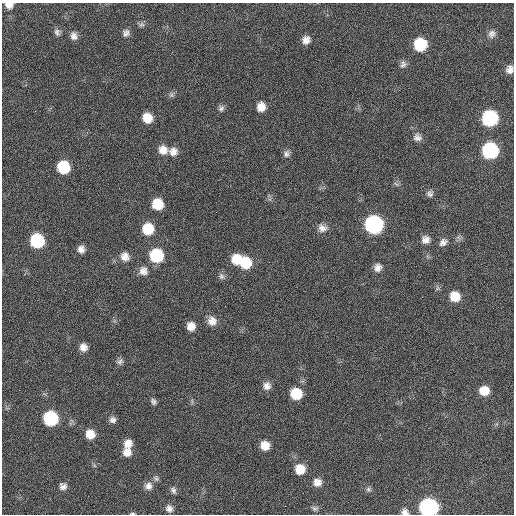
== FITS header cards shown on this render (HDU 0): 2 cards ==
NAXIS1  =                  512 / Axis length
NAXIS2  =                  512 / Axis length

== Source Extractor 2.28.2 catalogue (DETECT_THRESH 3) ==
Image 512 x 512 px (HDU 0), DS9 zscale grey, 1 PNG px = 1 image px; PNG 516 x 516 px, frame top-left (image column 1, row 512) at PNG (2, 3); no overlay
Background 22.9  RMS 5.3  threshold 15.9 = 3 sigma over >= 5 px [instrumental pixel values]
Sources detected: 66; all 66 listed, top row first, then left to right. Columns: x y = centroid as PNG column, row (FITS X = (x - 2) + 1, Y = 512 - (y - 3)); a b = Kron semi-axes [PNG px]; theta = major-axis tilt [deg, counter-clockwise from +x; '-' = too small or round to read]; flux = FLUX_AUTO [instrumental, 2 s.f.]
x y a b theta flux
9 5 8 6 -6 2700
142 25 8 7 - 990
57 32 9 8 - 1300
126 33 10 9 - 1600
492 34 11 9 68 1900
74 36 10 8 -77 2000
306 40 9 8 - 2500
420 44 10 9 - 19000
403 64 10 8 62 1400
510 69 9 8 - 2100
171 95 8 7 - 1000
261 107 10 9 - 3700
221 108 9 8 - 1200
147 118 9 8 - 5800
490 118 10 10 - 52000
417 137 11 10 - 1900
163 150 11 10 - 3700
490 151 10 10 - 56000
173 152 11 11 - 2800
286 154 9 9 - 1500
63 167 10 9 - 17000
396 184 9 4 -23 720
430 194 9 7 -67 1200
157 204 9 9 - 9500
374 224 10 10 - 98000
322 228 12 10 -13 2500
148 229 10 10 - 10000
425 240 10 9 - 2300
37 241 10 9 - 30000
443 242 11 8 40 1700
81 249 8 8 - 2000
156 255 10 10 - 23000
125 257 11 10 - 3000
236 260 11 9 88 7100
269 262 2 2 - 2400
245 263 12 10 -49 13000
378 268 10 9 - 2200
143 271 12 11 - 2800
221 276 9 7 -65 1200
455 296 10 9 - 6500
212 321 11 10 - 3200
191 326 9 8 - 3300
83 347 9 8 - 2600
120 362 10 7 34 1200
267 386 10 9 - 2300
484 391 9 8 - 5800
296 394 10 9 - 12000
153 402 8 6 -56 1100
51 418 9 9 - 40000
113 420 8 8 - 1500
90 434 9 8 - 5100
128 444 10 9 - 3500
265 446 9 9 - 4800
127 452 10 9 - 3400
300 469 9 9 - 6900
156 478 9 7 -42 1100
317 482 9 9 - 3000
63 486 9 8 - 1700
148 486 10 10 - 2400
368 489 7 6 - 900
173 490 10 6 -71 1200
429 507 10 9 - 120000
315 508 9 7 -10 1000
169 509 9 9 - 1900
405 512 8 7 - 1700
132 513 7 3 -2 500
At the frame edge (FLAGS 8, measured only in part): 5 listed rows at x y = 9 5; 510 69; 429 507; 405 512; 132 513